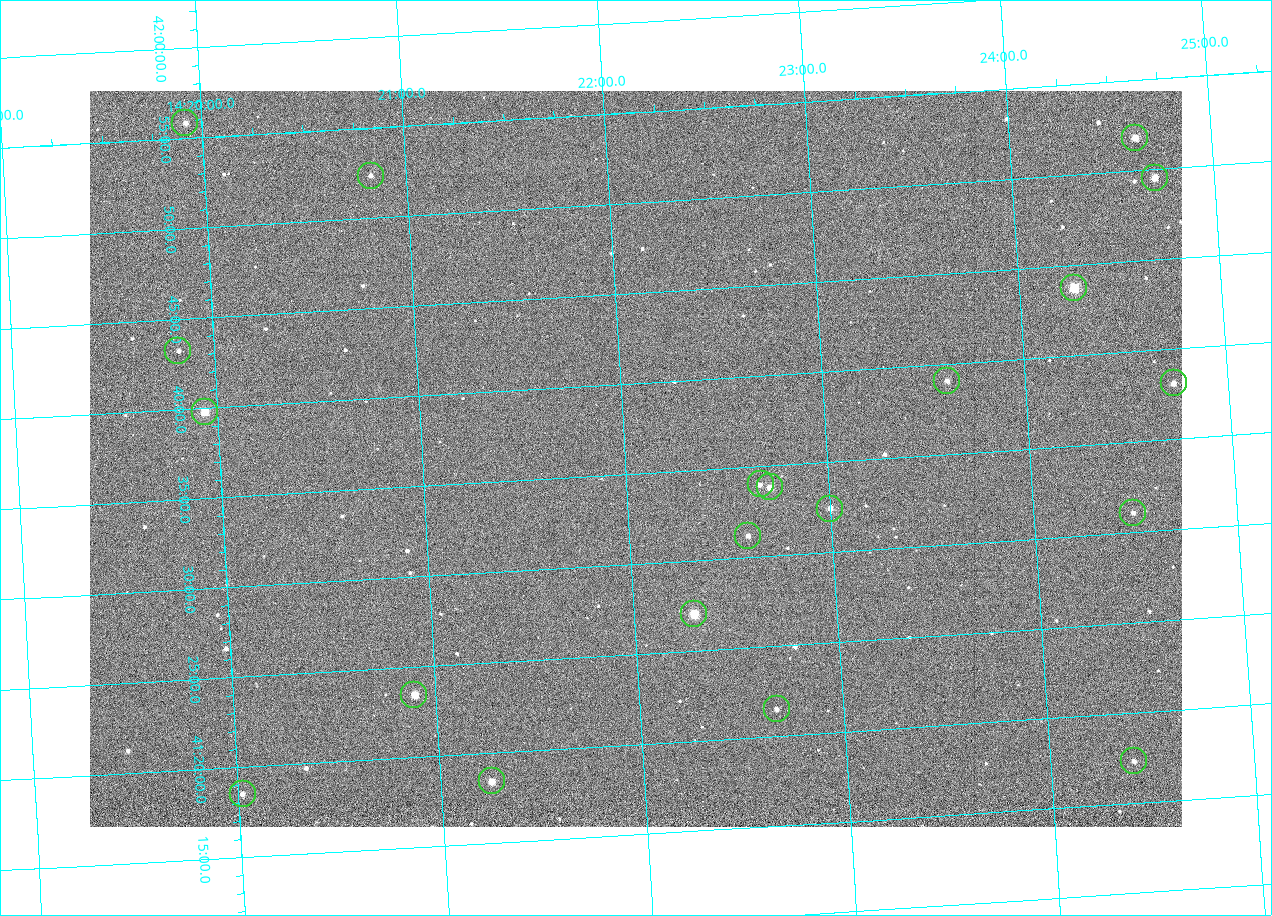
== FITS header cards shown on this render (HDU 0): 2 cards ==
NAXIS1  =                 1092 /fastest changing axis
NAXIS2  =                  736 /next to fastest changing axis

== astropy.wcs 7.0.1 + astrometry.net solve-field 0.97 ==
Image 1092 x 736 px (HDU 0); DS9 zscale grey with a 90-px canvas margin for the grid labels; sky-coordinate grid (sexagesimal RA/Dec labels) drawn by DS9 from the SOLVED WCS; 20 Tycho-2 reference stars matched to detected sources circled (green)
Header WCS: none
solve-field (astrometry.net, Tycho-2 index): SOLVED blind (the file carries no WCS)
Solved WCS: RA---TAN-SIP/DEC--TAN-SIP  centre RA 14:22:03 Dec +41:36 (215.51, +41.60 deg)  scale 3.33 arcsec/px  FOV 60.6' x 40.8'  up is +3 deg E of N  parity flipped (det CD > 0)
(file carries no celestial WCS; the grid is the blind solution)
Tycho-2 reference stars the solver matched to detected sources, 20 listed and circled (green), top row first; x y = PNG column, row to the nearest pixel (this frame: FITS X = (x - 90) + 1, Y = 736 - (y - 91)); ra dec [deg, ICRS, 3 dp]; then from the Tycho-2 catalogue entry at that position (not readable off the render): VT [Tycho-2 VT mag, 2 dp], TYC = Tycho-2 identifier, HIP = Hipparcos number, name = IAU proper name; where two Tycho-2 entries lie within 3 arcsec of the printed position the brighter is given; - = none
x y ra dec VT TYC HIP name
185 123 214.980 +41.931 11.35 3038-237-1 - -
1135 138 216.156 +41.863 10.20 3038-555-1 - -
371 176 215.206 +41.873 11.51 3038-538-1 - -
1155 178 216.177 +41.826 10.45 3038-108-1 - -
1074 288 216.068 +41.729 8.81 3038-334-1 70409 -
178 351 214.956 +41.721 12.00 3038-491-1 - -
947 381 215.904 +41.651 11.40 3038-603-1 - -
1174 383 216.183 +41.635 11.01 3038-413-1 - -
205 412 214.985 +41.663 9.23 3038-464-1 - -
761 484 215.666 +41.567 11.76 3038-461-1 - -
770 487 215.677 +41.563 10.23 3038-459-1 - -
830 509 215.750 +41.540 11.12 3038-479-1 - -
1133 513 216.123 +41.518 12.02 3038-258-1 - -
748 536 215.647 +41.519 11.59 3038-488-1 - -
694 614 215.574 +41.451 8.73 3038-566-1 70240 -
414 695 215.224 +41.391 9.78 3038-588-1 - -
777 709 215.668 +41.358 11.71 3038-531-1 - -
1134 761 216.103 +41.289 12.07 3038-286-1 - -
492 781 215.313 +41.307 10.54 3038-302-1 - -
243 794 215.006 +41.309 11.67 3038-298-1 - -